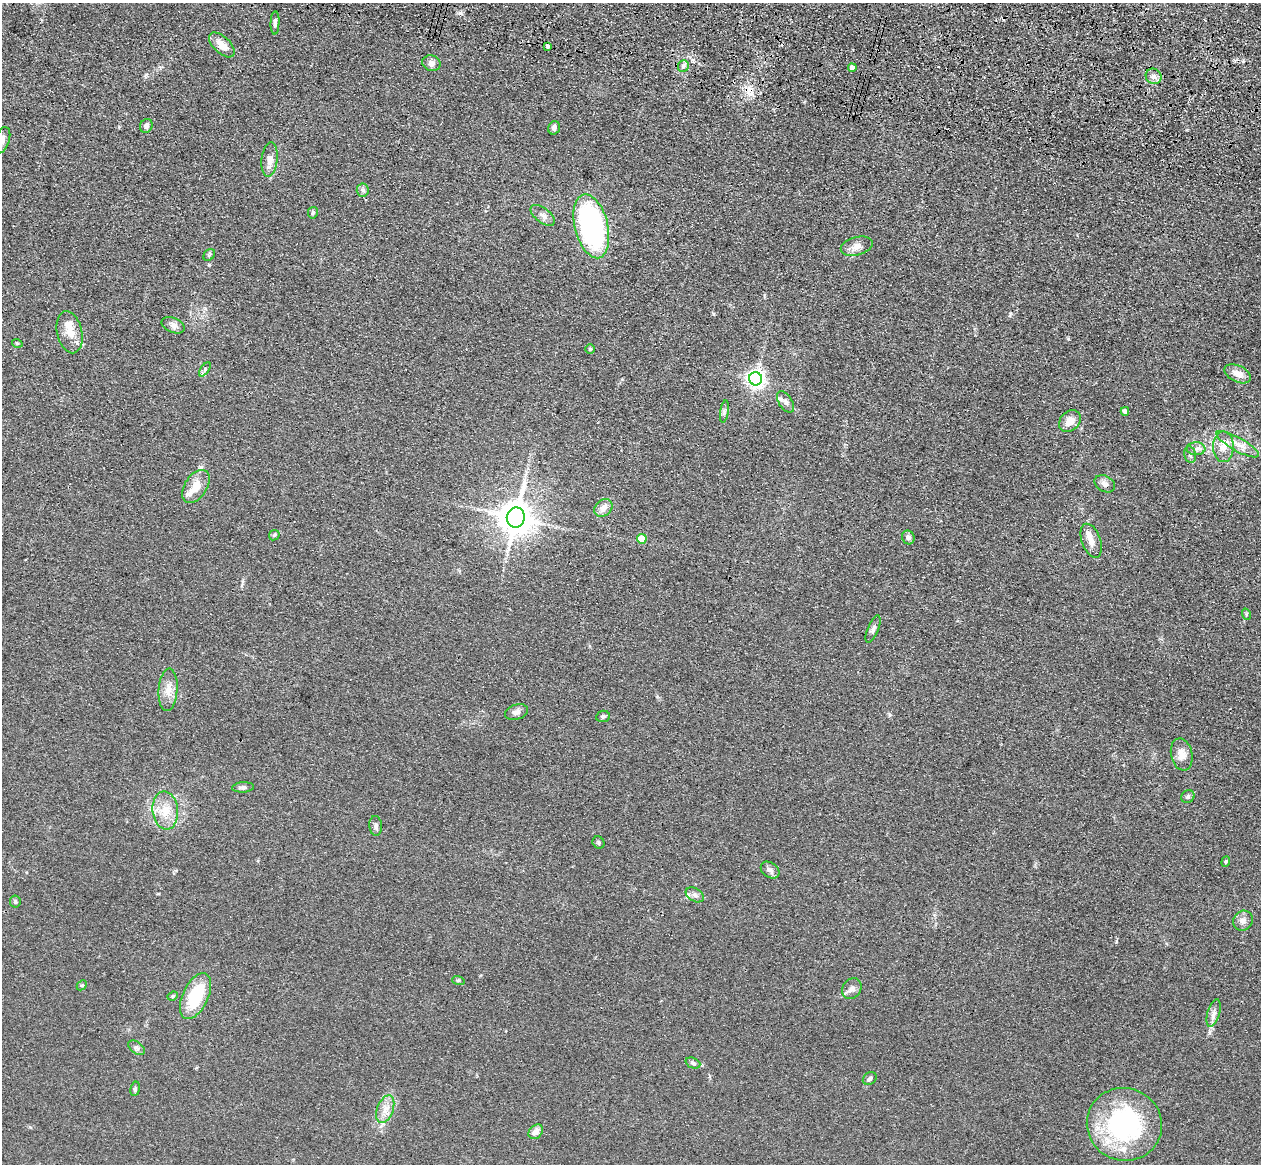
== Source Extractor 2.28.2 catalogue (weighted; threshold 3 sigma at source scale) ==
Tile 10 of 4 x 4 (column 2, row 3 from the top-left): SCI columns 1296-2554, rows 1524-2685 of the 5110 x 5250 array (HDU 1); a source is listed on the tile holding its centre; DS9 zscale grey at full resolution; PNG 1263 x 1166 px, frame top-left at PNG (2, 3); each listed source drawn as its Kron ellipse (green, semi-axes under 4 px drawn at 4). Shown black and unused: <1% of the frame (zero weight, under 3 of 4 exposures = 6% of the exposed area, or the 3 px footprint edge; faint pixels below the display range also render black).
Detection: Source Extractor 2.28.2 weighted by HDU 2 'WHT'; one run over the whole footprint, this tile lists its part. Background 0.0611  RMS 0.0074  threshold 0.0332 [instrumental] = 3 sigma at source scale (4.5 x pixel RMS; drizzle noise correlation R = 1.50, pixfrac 1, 0.05/0.05 arcsec/px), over >= 5 px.
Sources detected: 77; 3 cosmic-ray / hot-pixel residue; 1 long thin detection or spike segment (spike, bleed or trail) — neither listed nor drawn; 4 inside a brighter listed object's ellipse — not listed separately; the other 69 listed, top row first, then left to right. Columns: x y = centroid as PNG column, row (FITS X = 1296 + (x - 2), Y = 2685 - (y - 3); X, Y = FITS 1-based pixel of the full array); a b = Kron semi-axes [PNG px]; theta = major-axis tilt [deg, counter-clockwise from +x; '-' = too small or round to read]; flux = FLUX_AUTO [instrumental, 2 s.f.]
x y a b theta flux
275 23 11 4 87 1.9
222 45 16 8 -43 8.5
548 46 4 3 - 2.4
431 63 9 8 - 3.6
683 66 6 5 - 1.5
852 68 4 4 - 5
1154 76 8 7 - 3.7
146 126 7 6 - 2.1
554 128 7 5 72 2.5
2 140 14 7 69 4.2
270 159 17 8 84 6.4
363 190 6 6 - 1.7
313 213 6 5 - 1.5
543 215 14 7 -38 4.1
591 226 32 16 -76 150
857 246 16 9 15 5.7
209 255 6 5 - 1.2
173 325 12 7 -22 3.3
70 332 21 12 -77 11
17 343 5 3 - 0.7
590 349 5 5 - 1
205 369 8 4 55 1.5
1238 374 14 8 -26 7.1
756 379 6 6 - 350
785 402 12 6 -58 3.5
1125 411 4 4 - 2.5
724 412 11 4 81 1.9
1070 421 12 9 46 7.8
1237 444 24 7 -29 7.9
1223 447 15 10 -89 8.8
1196 449 9 6 -2 3
1190 455 8 6 -79 2.1
1105 484 11 8 -29 3.7
196 486 18 11 56 12
603 508 10 8 44 5
516 517 10 9 - 1700
274 535 6 4 46 1.2
908 537 7 6 - 3
642 539 5 5 - 22
1091 541 17 9 -70 6.7
1246 614 6 3 -72 0.78
873 629 14 5 68 2.5
168 690 21 9 86 8.1
517 712 12 7 16 3.4
603 716 7 5 9 1.8
1182 754 16 10 -78 7.7
243 787 11 5 3 2.1
1188 797 7 6 - 1.5
165 811 19 13 -85 13
376 826 10 6 -85 2.6
598 842 6 5 - 1.4
1226 862 5 4 - 0.97
770 870 10 7 -36 3.1
695 895 10 6 -30 2.7
15 901 6 5 - 1.6
1243 921 10 9 - 3.9
458 980 6 4 -18 1
82 985 6 4 44 0.96
852 989 11 9 50 3.5
173 996 5 4 - 1
195 996 25 13 65 39
1214 1013 14 6 75 3.6
136 1048 9 5 -36 2.1
693 1063 8 5 -21 1.6
870 1079 7 6 - 1.9
135 1089 7 5 81 1.4
385 1109 14 8 69 6.6
1124 1124 38 36 -24 120
536 1132 8 6 48 5.1
Isophote crosses this tile's border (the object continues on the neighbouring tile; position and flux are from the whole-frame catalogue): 1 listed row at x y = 2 140
Unlisted compact peaks at least as high as the median listed source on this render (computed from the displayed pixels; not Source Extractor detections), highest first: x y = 460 13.